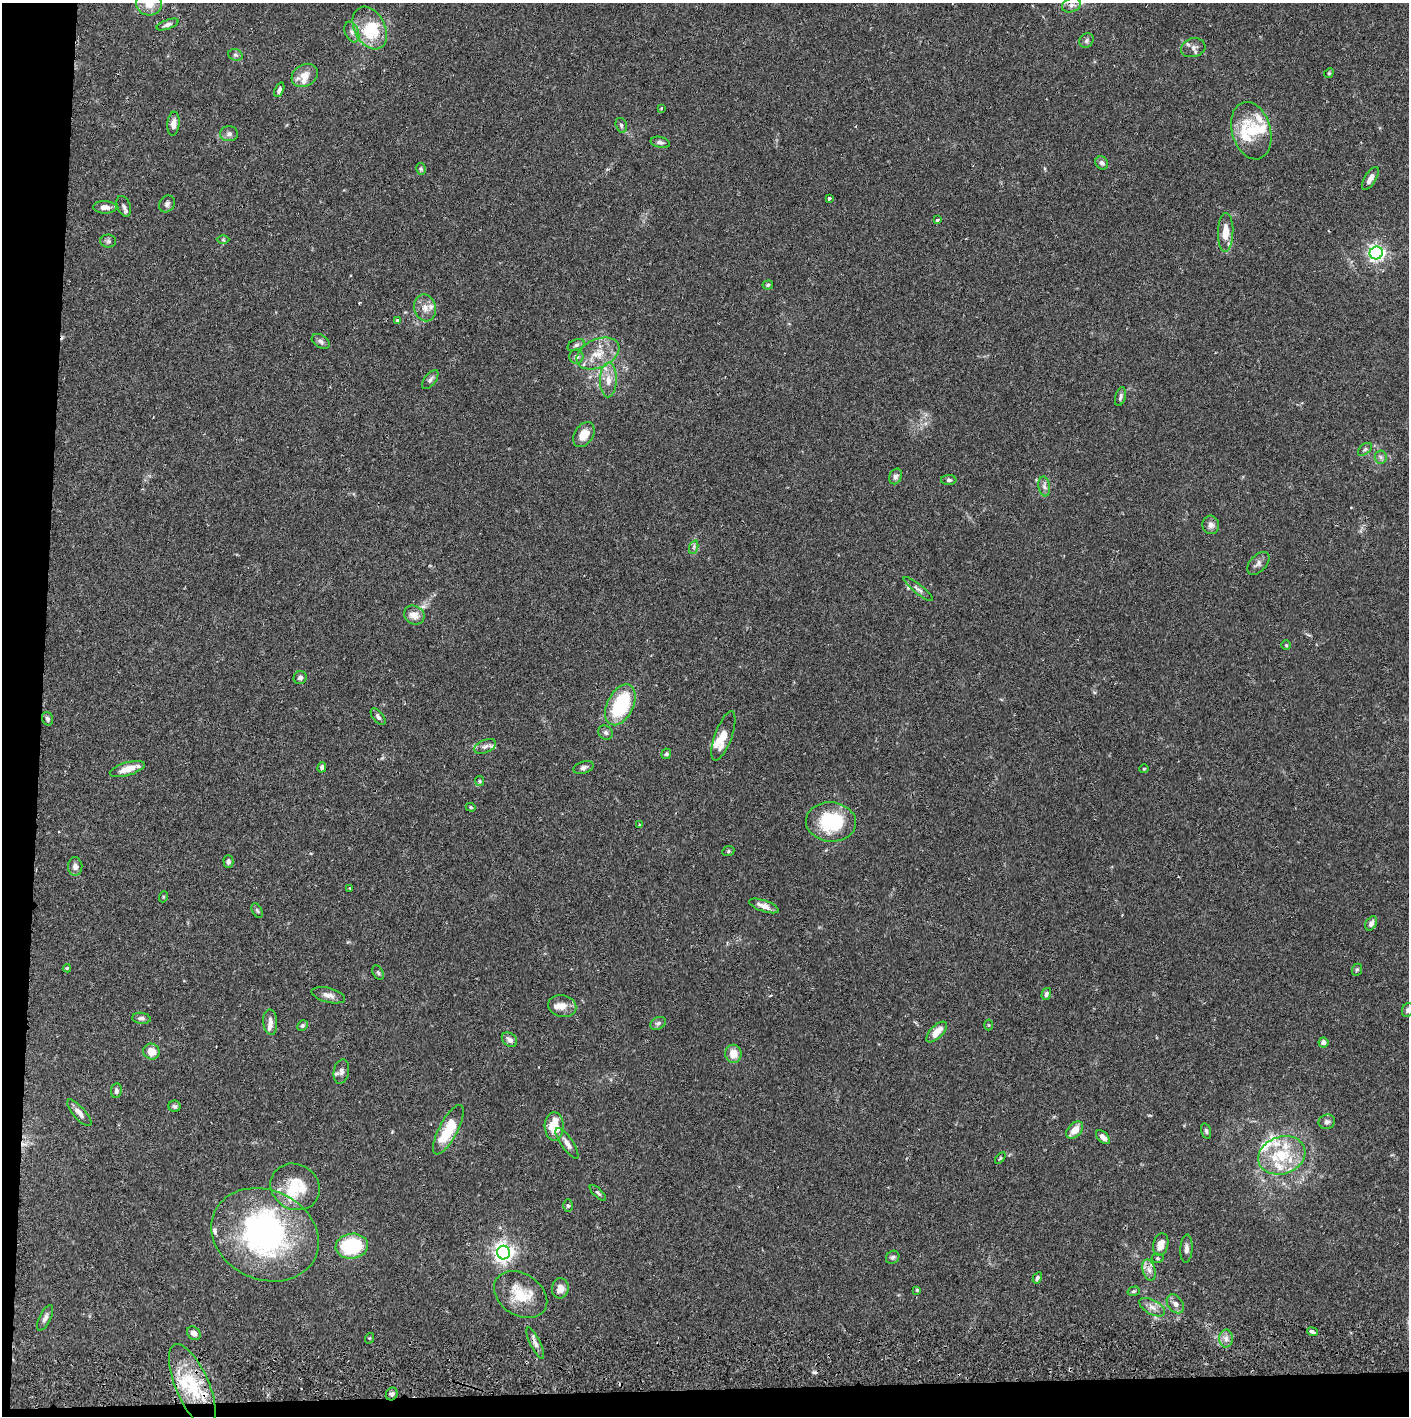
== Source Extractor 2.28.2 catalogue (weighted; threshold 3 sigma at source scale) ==
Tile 7 of 3 x 3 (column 1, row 3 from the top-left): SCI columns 5-1411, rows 57-1470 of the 4233 x 4354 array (HDU 1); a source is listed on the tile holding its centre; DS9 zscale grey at full resolution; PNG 1411 x 1418 px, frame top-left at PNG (2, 3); each listed source drawn as its Kron ellipse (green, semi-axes under 4 px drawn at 4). Shown black and unused: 5% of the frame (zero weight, under 2 of 3 exposures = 3% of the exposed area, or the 3 px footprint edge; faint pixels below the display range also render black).
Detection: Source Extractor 2.28.2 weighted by HDU 2 'WHT'; one run over the whole footprint, this tile lists its part. Background 0.0674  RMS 0.0048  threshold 0.0217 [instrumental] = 3 sigma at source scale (4.5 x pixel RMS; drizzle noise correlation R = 1.50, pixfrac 1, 0.05/0.05 arcsec/px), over >= 5 px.
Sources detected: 155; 2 inside a brighter object's white glare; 2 cosmic-ray / hot-pixel residue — neither listed nor drawn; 20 inside a brighter listed object's ellipse — not listed separately; the other 131 listed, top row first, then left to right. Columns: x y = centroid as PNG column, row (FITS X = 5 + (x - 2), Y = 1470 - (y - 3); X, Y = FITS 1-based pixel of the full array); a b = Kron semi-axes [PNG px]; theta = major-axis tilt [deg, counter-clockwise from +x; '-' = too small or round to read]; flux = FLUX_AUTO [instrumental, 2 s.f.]
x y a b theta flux
149 4 13 11 -13 5.6
1071 5 9 7 20 2.3
168 24 11 4 20 1.6
370 28 23 15 -61 12
352 32 11 6 -68 2.1
1086 41 8 6 49 1.2
1193 48 12 9 14 2.4
235 55 7 5 -20 1
1329 73 5 4 - 0.57
305 75 14 11 29 5.2
279 90 8 4 66 1.4
661 108 3 2 - 0.75
173 124 12 6 84 2.7
621 125 7 5 -74 1
1251 131 29 19 -74 16
229 134 9 7 1 1.8
660 142 10 5 -13 1.3
1102 163 7 6 - 1.6
421 169 6 4 -76 0.68
1370 178 13 5 58 3
829 198 3 3 - 1
167 204 9 7 55 1.5
124 206 11 6 -68 1.6
105 207 12 6 -2 2.7
937 220 4 3 - 0.6
1226 232 19 7 88 7.7
223 240 6 4 -1 0.65
108 241 8 6 -1 1
1376 253 6 6 - 170
768 285 5 4 - 0.68
425 308 13 10 -76 3.9
397 320 4 3 - 1.1
321 341 10 6 -33 1.4
576 345 9 5 21 1.2
598 354 22 14 25 9.5
576 357 7 7 - 1.3
430 380 11 5 52 1.7
608 380 17 8 89 5.3
1120 397 9 5 74 1.3
584 435 13 9 55 6.8
1365 449 8 5 41 0.97
1381 457 6 6 - 1.2
896 476 8 6 65 1.5
949 480 8 5 0 1
1044 486 10 6 -80 1.6
1211 525 9 8 - 2.2
694 547 7 4 71 0.99
1258 563 13 8 46 2.2
918 589 18 4 -39 1.9
414 615 11 9 -30 4.4
1286 645 4 4 - 0.57
300 678 7 6 - 1.5
620 705 22 13 64 37
378 717 10 5 -50 1.3
47 719 7 5 -72 1.1
606 733 8 6 -41 1.3
723 736 26 8 70 7.6
485 746 11 6 23 2
666 754 5 5 - 0.85
322 767 5 4 - 1.5
584 767 10 6 17 1.5
127 769 18 6 16 5.8
1144 769 5 4 - 0.52
480 781 5 4 - 0.61
471 807 5 4 - 0.55
831 822 25 20 -5 29
639 825 4 3 - 0.58
728 851 6 5 - 0.71
228 862 6 5 - 1.2
75 866 9 7 -90 2.1
350 888 3 2 - 0.4
163 897 5 3 - 0.48
764 906 16 5 -19 3.3
257 910 8 5 -62 0.83
1371 923 7 5 58 2.5
67 968 4 4 - 0.59
1357 970 6 5 - 0.71
378 973 7 5 -63 0.83
1046 994 6 4 75 1.3
328 995 17 7 -15 2.9
562 1006 14 11 -13 4.6
1408 1010 7 5 67 1.2
141 1018 9 5 -8 1.4
270 1022 13 7 -86 2.5
658 1023 8 6 26 1.3
989 1025 5 3 - 0.38
302 1026 5 5 - 0.86
937 1032 13 6 46 5.3
509 1040 8 6 -40 2.2
1323 1042 5 5 - 2.3
151 1051 8 8 - 5.3
733 1054 9 8 - 6.1
341 1072 12 7 79 2.3
116 1091 7 5 83 1.3
174 1106 6 5 - 1.1
79 1113 17 6 -48 2.9
1327 1122 8 7 - 1.5
554 1126 14 9 -89 13
448 1130 27 9 62 18
1075 1130 10 6 46 5.2
1206 1131 8 4 -75 0.99
1103 1137 8 5 -46 2.2
567 1143 18 6 -55 2.8
1282 1155 24 18 19 19
1000 1158 6 3 52 0.59
295 1187 25 22 -31 17
598 1193 11 3 -45 0.91
568 1206 6 5 - 0.74
265 1235 55 45 -25 110
1161 1245 11 7 75 4.8
352 1246 16 12 8 38
1186 1249 14 6 87 2
503 1253 7 6 - 270
893 1257 7 6 - 1
1157 1258 6 4 -2 0.68
1149 1270 11 6 -74 2.5
1037 1278 6 4 59 1
560 1288 10 8 82 4.1
917 1290 4 4 - 0.66
1134 1291 6 4 16 0.73
521 1295 29 21 -33 15
1175 1304 10 7 -54 2.4
1152 1307 14 7 -28 3.1
45 1318 14 5 64 2
1312 1332 5 3 - 7.7
194 1333 7 6 - 2.5
370 1338 5 3 - 0.44
1226 1339 9 6 90 2.1
535 1343 17 5 -64 2.4
192 1386 44 16 -67 25
392 1394 6 5 - 1.4
Overlapping masked pixels (flux is a lower limit): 2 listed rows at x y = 535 1343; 392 1394
Isophote crosses this tile's border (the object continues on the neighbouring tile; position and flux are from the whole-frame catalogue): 3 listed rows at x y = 149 4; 168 24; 1408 1010